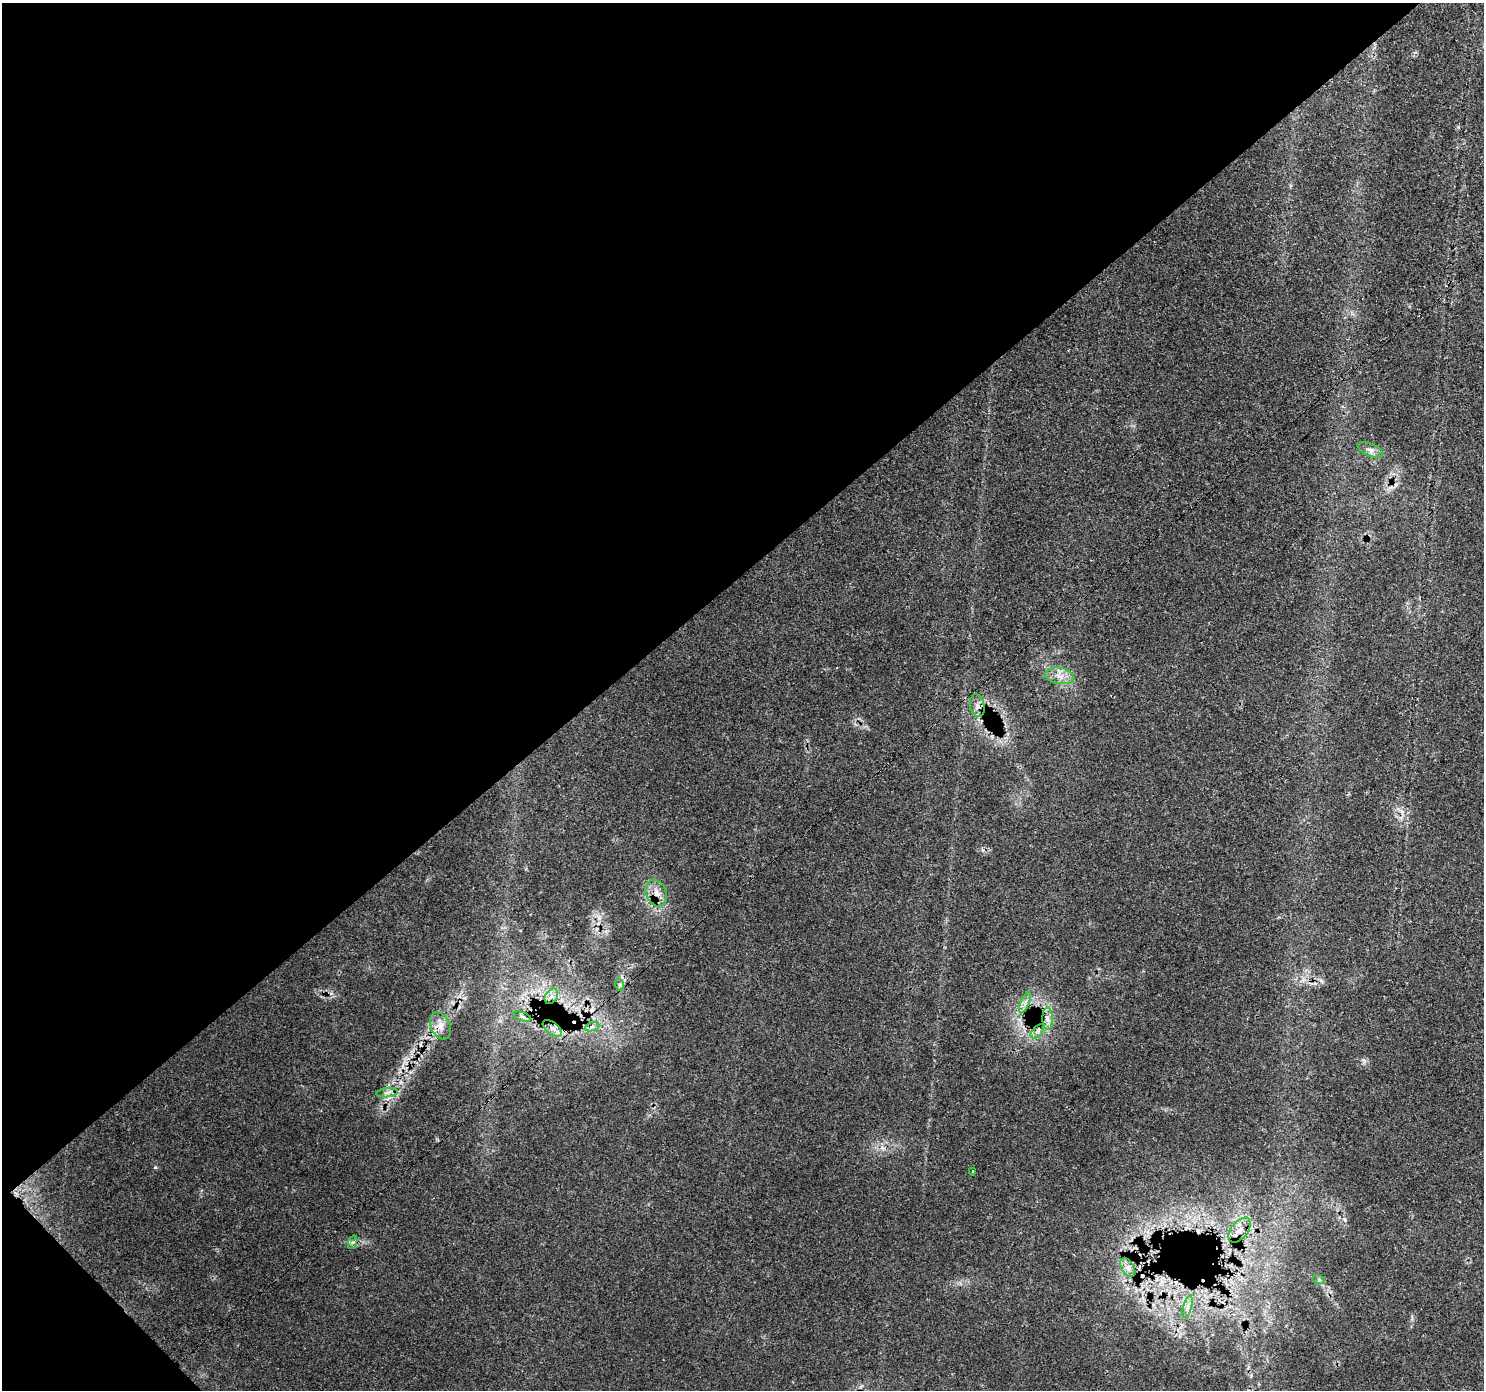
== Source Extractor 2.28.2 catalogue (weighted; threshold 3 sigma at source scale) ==
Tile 5 of 4 x 4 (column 1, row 2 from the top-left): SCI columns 91-1572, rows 3006-4393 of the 6114 x 6074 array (HDU 1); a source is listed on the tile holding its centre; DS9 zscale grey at full resolution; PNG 1486 x 1392 px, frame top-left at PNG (2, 3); each listed source drawn as its Kron ellipse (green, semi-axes under 4 px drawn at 4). Shown black and unused: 43% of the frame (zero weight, under 3 of 4 exposures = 8% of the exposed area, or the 3 px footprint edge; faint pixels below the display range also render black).
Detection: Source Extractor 2.28.2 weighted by HDU 2 'WHT'; one run over the whole footprint, this tile lists its part. Background 0.126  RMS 0.0044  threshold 0.0197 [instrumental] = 3 sigma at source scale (4.5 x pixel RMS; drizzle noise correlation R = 1.50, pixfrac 1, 0.0396/0.0396 arcsec/px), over >= 5 px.
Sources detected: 22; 2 cosmic-ray / hot-pixel residue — neither listed nor drawn; the other 20 listed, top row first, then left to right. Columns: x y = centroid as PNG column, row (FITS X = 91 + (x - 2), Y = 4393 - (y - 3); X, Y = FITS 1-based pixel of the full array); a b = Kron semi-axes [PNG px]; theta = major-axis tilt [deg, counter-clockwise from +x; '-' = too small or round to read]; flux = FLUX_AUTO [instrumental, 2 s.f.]
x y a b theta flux
1370 450 13 6 -24 2.3
1060 676 14 8 -10 4.4
977 706 11 7 -78 2.5
656 893 14 10 -67 4.6
620 985 6 4 -71 0.68
551 996 8 6 58 2.3
1025 1003 11 4 68 1.9
523 1017 9 4 -19 1
1047 1018 11 5 -89 2.4
440 1026 14 9 -67 4.1
592 1027 7 4 20 1.2
552 1028 11 6 -38 2.5
1037 1031 8 5 46 1.6
387 1093 11 4 7 1.5
973 1171 3 2 - 0.68
1239 1230 14 8 51 3.6
353 1242 7 4 71 0.77
1128 1267 10 6 -60 2.3
1319 1280 6 4 -19 0.67
1187 1307 12 3 75 1.6
Overlapping masked pixels (flux is a lower limit): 2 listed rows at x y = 656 893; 440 1026
Unlisted compact peaks at least as high as the median listed source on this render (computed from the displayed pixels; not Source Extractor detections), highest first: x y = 155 1168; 1363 1060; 1415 52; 1412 1316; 1279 917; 1345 1220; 526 869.